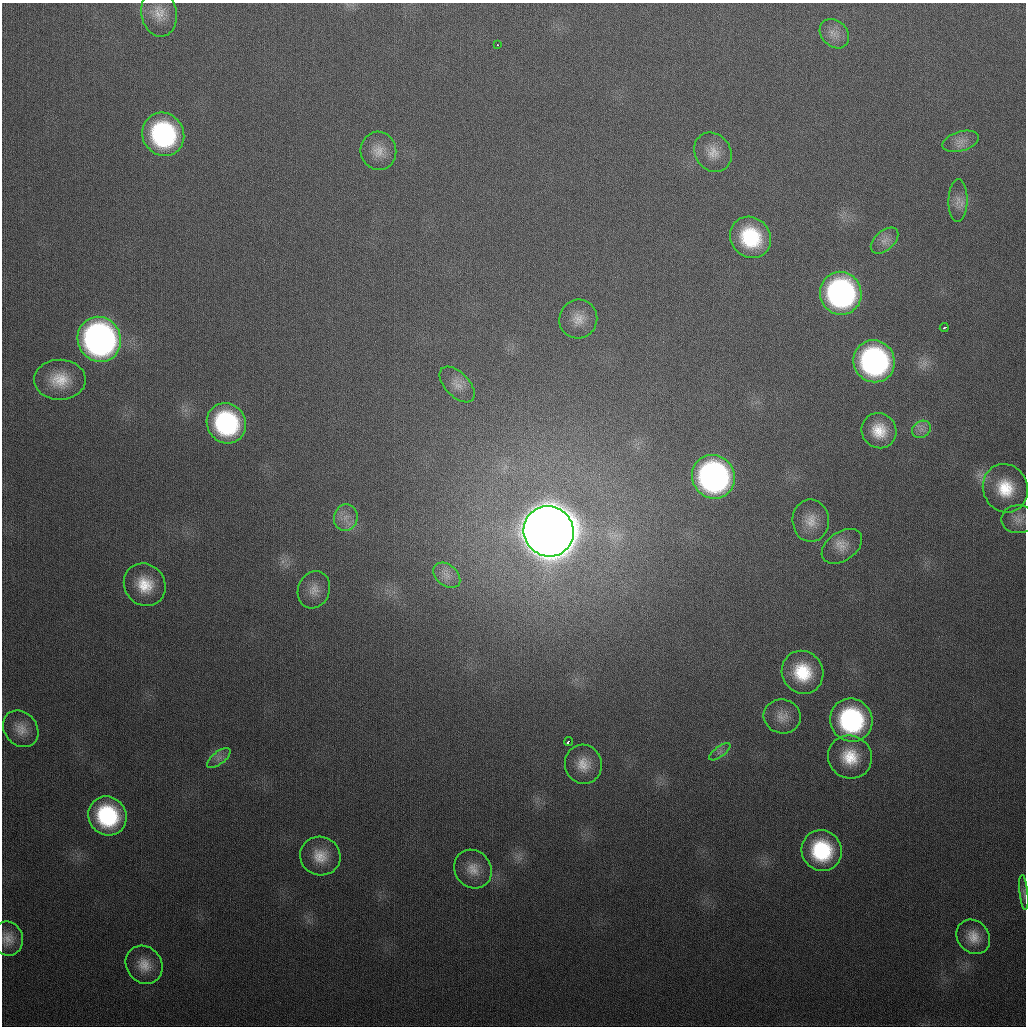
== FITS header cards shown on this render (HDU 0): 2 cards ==
NAXIS1  =                 1024
NAXIS2  =                 1024

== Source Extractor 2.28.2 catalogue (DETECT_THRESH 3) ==
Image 1024 x 1024 px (HDU 0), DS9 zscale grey, 1 PNG px = 1 image px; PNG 1028 x 1028 px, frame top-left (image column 1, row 1024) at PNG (2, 3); each listed source drawn as its Kron ellipse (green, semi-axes under 4 px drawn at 4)
Background 341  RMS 13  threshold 39.3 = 3 sigma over >= 5 px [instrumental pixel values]
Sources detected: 47; all 47 listed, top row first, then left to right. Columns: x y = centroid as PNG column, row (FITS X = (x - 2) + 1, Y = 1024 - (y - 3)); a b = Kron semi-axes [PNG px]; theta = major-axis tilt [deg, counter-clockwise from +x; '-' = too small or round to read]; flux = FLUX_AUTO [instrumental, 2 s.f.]
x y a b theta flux
159 13 24 17 -80 1.7e+04
834 34 16 12 -44 9.9e+03
498 45 3 2 - 1.6e+03
163 134 22 20 -58 1.5e+05
961 141 19 9 17 8.6e+03
378 151 19 18 - 1.4e+04
713 152 21 17 -53 1.4e+04
958 201 21 9 89 9.2e+03
751 237 21 19 -48 6.1e+04
884 241 16 9 41 7.9e+03
841 293 21 20 - 2.4e+05
578 319 19 18 - 1.4e+04
944 328 4 3 - 3.4e+03
99 339 23 21 -63 4.2e+05
874 361 21 20 - 2.3e+05
60 380 26 20 0 2.7e+04
457 385 22 12 -46 1.1e+04
226 423 20 19 - 1.2e+05
921 429 10 8 36 5.6e+03
879 431 18 17 - 2.2e+04
713 477 22 21 - 3.1e+05
1005 488 24 22 -68 3.5e+04
346 518 13 12 - 1.0e+04
1018 519 17 14 1 8.9e+03
811 521 21 18 -87 1.6e+04
549 531 25 24 - 6.6e+06
842 546 22 14 35 1.4e+04
447 575 15 10 -40 8.6e+03
145 585 22 20 -50 2.7e+04
314 590 19 15 68 1.2e+04
803 672 22 20 -57 4.2e+04
782 716 19 17 -15 1.2e+04
851 720 22 21 - 1.4e+05
21 729 20 16 -49 1.3e+04
568 742 5 3 - 8.1e+03
720 752 12 5 36 3.8e+03
850 757 22 21 - 2.9e+04
219 758 14 6 39 5.1e+03
583 764 19 18 - 1.7e+04
107 816 20 18 -52 8.6e+04
822 851 21 20 - 6.9e+04
320 856 20 19 - 1.9e+04
473 869 20 18 -51 1.5e+04
1024 892 17 3 -84 2.8e+03
973 937 18 15 -48 1.5e+04
8 939 17 15 -78 1.1e+04
144 965 20 17 -53 1.6e+04